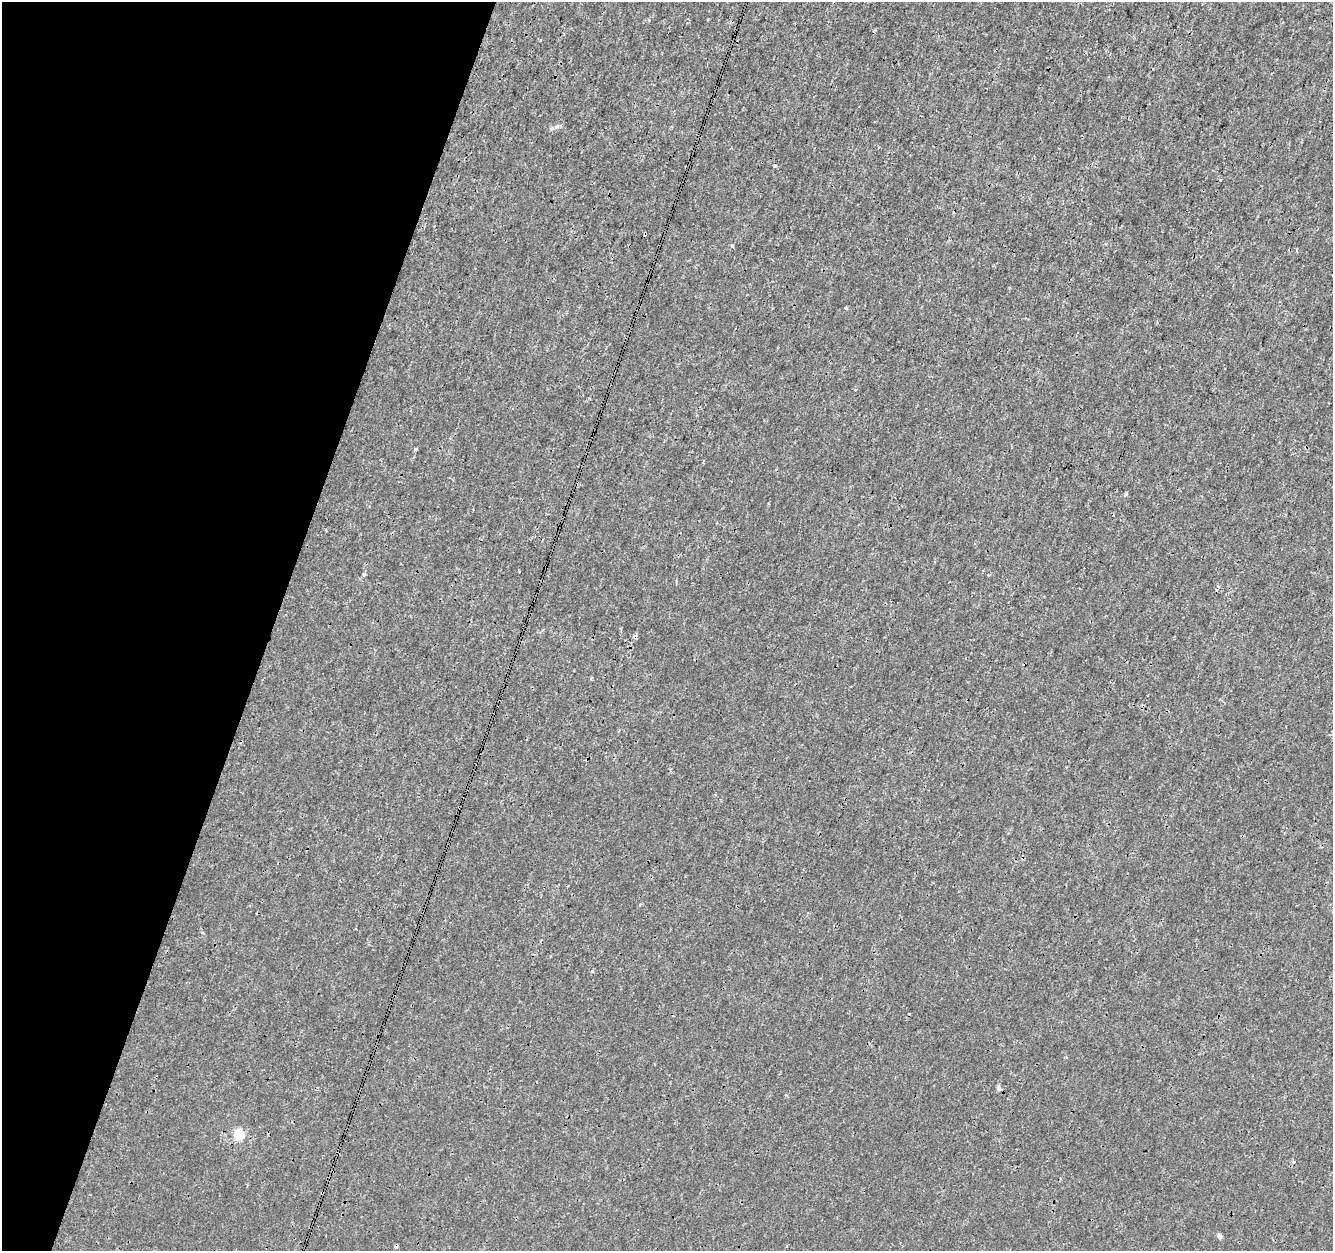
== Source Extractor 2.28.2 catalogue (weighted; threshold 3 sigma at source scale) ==
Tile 9 of 4 x 4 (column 1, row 3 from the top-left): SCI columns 1-1331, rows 1469-2717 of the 5333 x 5498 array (HDU 1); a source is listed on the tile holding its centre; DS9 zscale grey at full resolution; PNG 1335 x 1253 px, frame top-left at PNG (2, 2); no overlay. Shown black and unused: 21% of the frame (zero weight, under 3 of 4 exposures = <1% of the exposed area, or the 3 px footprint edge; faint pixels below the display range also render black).
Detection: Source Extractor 2.28.2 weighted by HDU 2 'WHT'; one run over the whole footprint, this tile lists its part. Background 7.81e-05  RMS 0.0014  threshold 0.00641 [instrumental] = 3 sigma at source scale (4.5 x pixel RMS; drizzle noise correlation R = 1.50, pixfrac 1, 0.0396/0.0396 arcsec/px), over >= 5 px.
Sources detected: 18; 4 cosmic-ray / hot-pixel residue — not listed; the other 14 listed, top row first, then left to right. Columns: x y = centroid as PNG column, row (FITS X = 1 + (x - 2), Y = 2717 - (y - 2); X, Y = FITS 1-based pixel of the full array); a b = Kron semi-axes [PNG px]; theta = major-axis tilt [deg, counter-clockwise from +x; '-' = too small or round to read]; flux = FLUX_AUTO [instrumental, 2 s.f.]
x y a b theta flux
775 166 3 3 - 0.36
1220 180 3 3 - 0.29
645 234 4 3 - 0.28
732 246 5 3 - 0.21
846 308 4 3 - 0.2
415 449 3 3 - 0.22
1126 494 4 4 - 0.24
364 574 3 3 - 0.53
989 575 3 3 - 0.36
591 678 3 2 - 0.3
998 1088 7 5 84 0.28
239 1134 6 5 - 7.2
1293 1162 5 3 - 0.14
1219 1236 9 4 -45 0.28
Overlapping masked pixels (flux is a lower limit): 1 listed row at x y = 645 234
Unlisted compact peaks at least as high as the median listed source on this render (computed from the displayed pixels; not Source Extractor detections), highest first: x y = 592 971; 556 127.